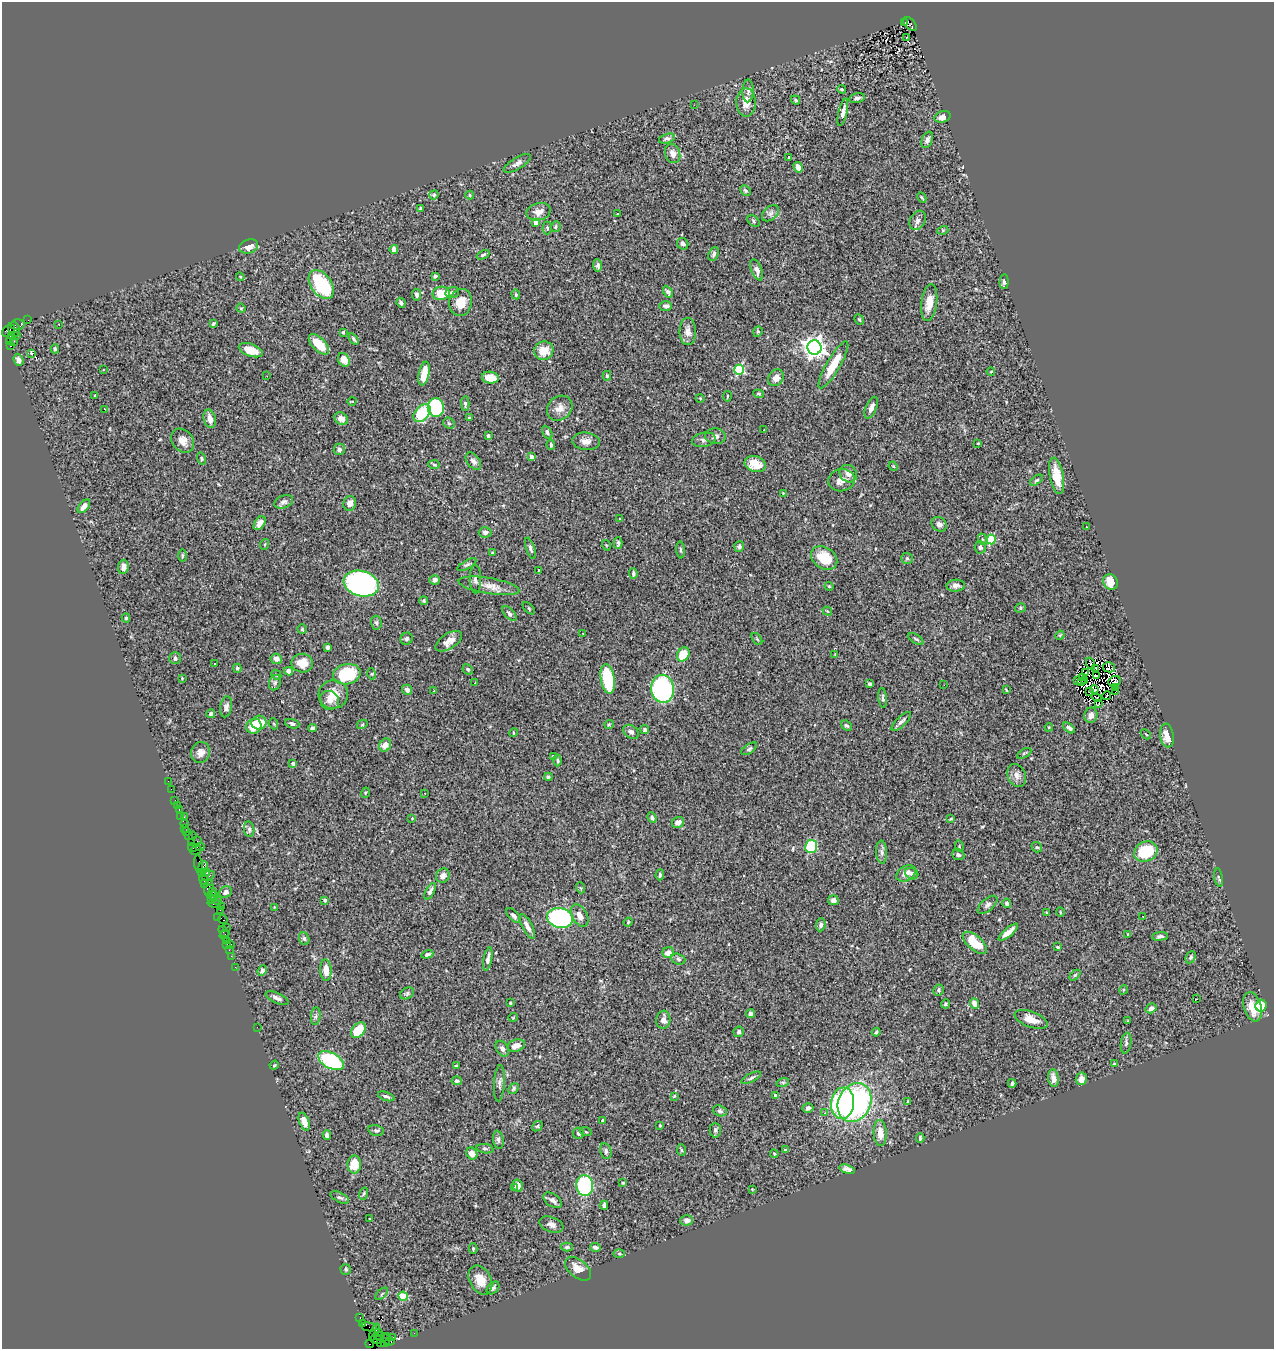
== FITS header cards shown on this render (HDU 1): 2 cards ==
NAXIS1  =                 1272
NAXIS2  =                 1347

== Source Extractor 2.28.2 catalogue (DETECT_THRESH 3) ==
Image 1272 x 1347 px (HDU 1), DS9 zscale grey, 1 PNG px = 1 image px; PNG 1276 x 1351 px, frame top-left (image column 1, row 1347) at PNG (2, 2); each listed source drawn as its Kron ellipse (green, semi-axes under 4 px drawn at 4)
Background 1.33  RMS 0.049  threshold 0.146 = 3 sigma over >= 5 px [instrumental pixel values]
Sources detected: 437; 5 with non-positive FLUX_AUTO (blend fragments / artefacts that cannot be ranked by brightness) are neither listed nor drawn; the other 432 listed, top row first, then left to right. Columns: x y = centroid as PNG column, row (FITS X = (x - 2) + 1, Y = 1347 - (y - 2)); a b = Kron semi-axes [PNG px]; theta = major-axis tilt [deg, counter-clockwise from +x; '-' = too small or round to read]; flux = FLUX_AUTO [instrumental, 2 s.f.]
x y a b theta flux
904 22 2 2 - 100
910 24 8 5 -48 340
907 37 3 2 - 2.8
842 89 4 3 - 4
748 91 11 5 88 10
857 98 8 5 13 9.5
796 100 5 3 - 4.9
746 102 14 9 -89 34
694 105 2 2 - 6.1
843 112 14 4 76 16
943 117 8 5 18 17
667 139 8 4 16 8.1
927 140 8 5 67 13
673 154 10 7 -71 26
789 157 3 3 - 5.7
517 163 15 5 31 15
798 167 5 4 - 20
745 190 6 4 -44 7.1
434 195 5 4 - 5.7
470 195 4 3 - 3.7
922 198 5 3 - 3.8
420 209 4 3 - 5.2
539 212 12 8 14 25
770 213 10 6 41 11
617 214 3 2 - 2.5
918 220 10 7 59 14
754 221 7 4 -41 5.9
536 223 4 3 - 18
556 227 5 5 - 5
547 228 6 4 -89 5.3
943 230 5 3 - 3.1
683 244 6 5 - 9.5
249 246 10 7 18 26
394 249 4 4 - 13
714 254 7 5 66 7.7
483 255 7 3 25 5.2
598 265 6 4 -84 11
757 270 11 5 -68 16
435 276 4 3 - 6.3
240 277 4 4 - 2.9
1004 282 7 4 86 7.2
321 284 16 10 -54 240
452 292 7 5 17 11
668 292 7 4 -60 7.2
441 293 8 6 7 62
516 294 5 4 - 4.1
417 295 6 4 -82 8.5
461 302 13 11 77 50
401 303 5 4 - 6.6
929 303 18 7 82 46
666 306 6 4 -1 9.4
241 308 5 4 - 3.7
28 320 2 2 - 20
859 320 6 4 -67 4.2
18 324 7 5 -2 130
59 324 3 2 - 3.6
213 324 4 3 - 5.4
14 329 7 6 - 530
9 331 7 5 41 320
343 332 4 3 - 4.7
688 332 13 8 -90 22
758 332 5 4 - 3.9
11 335 3 3 - 700
17 335 4 3 - 44
354 339 6 3 -54 5.5
14 341 2 2 - 24
10 342 3 3 - 24
319 344 13 6 -44 55
10 346 3 3 - 730
814 347 7 7 - 2200
55 349 4 3 - 4.1
251 350 12 6 -20 50
544 351 10 9 - 50
31 353 3 3 - 6.6
19 360 6 4 -68 12
344 360 7 5 -62 24
833 365 27 6 60 75
103 370 3 2 - 6
739 370 5 5 - 310
991 371 4 2 - 2
424 373 12 5 78 60
267 376 3 2 - 2.8
607 376 5 4 - 5
490 378 8 6 -7 52
776 378 9 7 53 22
759 394 5 3 - 3.5
95 395 3 3 - 4
727 396 5 2 - 2.8
700 398 4 3 - 2.2
352 401 4 3 - 2.5
465 404 7 4 -88 7.2
436 407 9 8 - 200
560 408 13 11 43 27
871 408 11 5 67 16
104 409 3 2 - 4
422 413 10 7 48 140
469 418 4 3 - 3.4
210 419 9 6 -76 25
341 419 7 6 - 24
449 423 6 5 - 4.4
764 430 3 2 - 6
547 432 7 4 -62 7.1
488 436 4 3 - 4.8
715 436 10 7 -3 13
704 440 12 7 12 11
183 441 13 10 -50 26
586 441 14 8 -6 23
978 443 3 2 - 2
551 445 5 3 - 5.2
339 449 6 5 - 8.3
531 457 4 4 - 26
201 459 6 4 -74 4.8
473 461 10 6 -50 13
755 464 11 7 -18 50
434 465 6 4 -4 4.2
893 466 5 4 - 2.9
848 474 9 8 - 21
1057 476 18 7 -79 66
841 480 13 11 8 25
1036 480 7 4 38 5.2
783 493 3 3 - 2.5
284 502 10 6 21 10
350 503 7 6 - 20
84 506 8 4 50 19
620 519 3 2 - 2.8
260 523 7 5 55 27
939 524 8 6 -41 14
1086 527 2 2 - 2.4
485 532 6 5 - 10
982 539 6 4 -73 5.2
991 539 5 4 - 190
618 543 5 3 - 6.2
265 544 5 3 - 3.5
606 545 5 3 - 2.6
739 546 5 5 - 7.2
980 547 6 5 - 8.7
530 548 11 4 -72 8.6
681 550 8 3 -86 5.2
492 553 4 4 - 3.4
182 556 6 3 89 3.5
824 558 14 10 -34 83
907 558 6 5 - 5.4
467 565 10 4 30 7.2
123 567 7 5 83 15
538 570 3 2 - 2.2
633 574 5 4 - 6.9
475 579 14 5 -89 13
434 580 5 4 - 12
1111 582 8 7 - 40
361 584 18 12 -16 750
489 586 31 8 -10 38
829 586 4 4 - 3.6
956 586 9 6 3 12
424 601 4 4 - 4
529 608 7 3 -45 3.3
1020 608 5 4 - 5.4
827 611 5 3 - 2.6
509 614 9 5 -47 7.5
126 618 4 3 - 5.2
376 623 7 5 -87 5.8
302 629 4 4 - 4.2
583 633 2 2 - 2.3
1060 635 5 3 - 3
407 639 6 5 - 6.9
757 639 7 3 -53 3.9
916 639 8 3 -32 5.3
449 641 15 7 33 28
328 648 4 3 - 8.5
683 654 7 6 - 69
835 654 3 3 - 2.6
175 658 6 5 - 8.6
276 659 5 5 - 19
214 663 3 3 - 14
302 663 10 9 - 39
1090 664 6 2 -64 2.9
1109 667 6 5 - 5.2
237 668 4 4 - 5.5
468 669 5 4 - 5.3
1096 669 3 2 - 1.7
289 671 4 4 - 16
1085 673 2 2 - 1.5
347 674 14 10 13 180
372 674 5 3 - 3.1
276 675 5 4 - 4.6
1097 676 3 2 - 4.8
182 678 3 3 - 2.2
1082 678 3 2 - 6.4
608 679 15 7 -80 170
1084 680 4 2 - 0.55
1077 681 3 2 - 5.8
1115 681 6 5 - 1.8
1081 682 3 2 - 2.5
275 683 8 6 69 8.4
474 683 3 2 - 4.6
870 684 4 3 - 6.1
944 685 2 2 - 5.6
1116 688 2 2 - 6.2
662 689 14 11 -81 480
407 690 5 5 - 13
1006 690 3 2 - 2.4
1094 690 4 2 - 3.6
433 691 2 2 - 2.1
1089 692 2 2 - 4.7
1116 692 3 2 - 2.6
333 694 15 14 - 53
1107 696 4 2 - 1.7
1096 697 5 2 - 0.64
883 698 10 4 -84 6.3
329 700 10 9 - 20
1099 704 3 2 - 1.5
226 707 10 6 82 11
211 714 4 4 - 8.7
1091 715 8 6 76 19
901 721 12 5 44 11
259 723 7 7 - 60
274 724 5 3 - 3
292 724 7 4 -19 7.2
362 724 6 4 29 3.9
609 724 5 3 - 3
846 725 6 4 -41 5.9
254 726 8 7 - 65
1049 727 4 3 - 2.5
312 728 4 4 - 11
1069 728 7 4 -40 8.2
645 729 4 4 - 6.1
631 732 8 6 -36 10
513 733 4 2 - 3.5
1146 734 6 2 -44 2.6
1167 735 12 6 -81 31
385 745 7 5 54 27
749 749 9 4 35 6
200 752 10 9 - 20
1024 753 8 3 29 3.8
553 756 3 3 - 4.9
557 761 6 4 -88 4.9
293 763 4 4 - 5.7
1017 775 12 9 -65 19
548 777 4 3 - 4.4
168 781 2 2 - 5.5
171 789 2 2 - 14
365 793 5 3 - 3.1
425 793 3 3 - 9.8
175 800 2 2 - 40
177 806 3 2 - 41
179 810 3 2 - 66
181 817 3 2 - 12
184 817 3 3 - 7.7
412 818 4 3 - 2.3
652 818 6 4 -69 6.3
951 819 3 3 - 3.3
678 822 6 5 - 18
184 824 4 3 - 77
185 828 2 2 - 61
249 829 8 5 -81 7.1
187 832 3 3 - 65
188 835 2 2 - 65
192 836 3 2 - 66
197 841 2 2 - 27
191 843 3 2 - 67
811 846 6 6 - 150
959 846 6 3 -74 3.6
200 847 4 2 - 98
1037 847 5 5 - 4.8
193 848 4 3 - 62
196 850 6 3 25 90
1146 851 12 10 23 170
882 852 11 5 -85 11
958 855 6 5 - 8.1
199 864 9 3 -81 180
203 866 5 3 - 180
201 872 3 2 - 30
206 873 4 3 - 110
906 873 10 7 33 22
912 874 7 5 -27 15
660 875 5 3 - 5.6
209 876 7 3 23 350
443 876 7 6 - 12
1219 877 9 3 -81 5.3
203 879 5 2 - 62
209 882 2 2 - 54
205 883 3 2 - 1.3
209 888 8 4 82 270
581 888 6 3 -70 3.8
213 891 4 3 - 93
430 891 9 4 62 9.1
226 892 6 5 - 10
213 895 6 3 4 130
215 898 3 2 - 100
211 899 4 3 - 110
218 900 2 2 - 61
325 900 4 3 - 5
833 900 5 5 - 13
214 903 7 3 -9 61
1007 903 5 4 - 6.8
987 905 12 6 41 11
221 906 2 2 - 30
274 907 3 2 - 2.2
220 910 2 2 - 88
1060 912 4 3 - 2.5
1047 913 3 2 - 2.8
514 916 9 5 -45 9.5
580 916 12 7 -59 24
1143 916 3 2 - 4.5
218 918 4 2 - 25
560 918 13 10 -13 510
223 920 5 3 - 130
628 922 4 3 - 3
821 925 7 4 84 8.1
527 926 13 5 -62 17
226 927 2 2 - 32
224 932 6 4 -54 120
1008 932 12 4 40 23
224 934 5 3 - 78
1128 934 3 3 - 3.2
1160 936 8 4 7 8.3
304 939 6 5 - 5.8
226 940 2 2 - 27
975 943 15 7 -41 94
227 944 3 2 - 83
231 944 3 2 - 40
1058 947 3 3 - 3.9
229 950 2 2 - 24
668 953 5 5 - 25
427 954 6 3 18 11
231 956 2 2 - 39
1191 957 6 4 65 5.3
488 959 12 4 78 12
678 959 7 5 -20 6.7
235 967 2 2 - 27
326 970 11 5 -86 33
262 971 5 4 - 8.1
1075 975 6 4 44 4.2
939 990 6 5 - 6.1
1123 990 5 3 - 3.4
407 993 7 5 31 6.2
277 998 12 5 -23 12
1197 999 4 2 - 28
510 1003 3 3 - 4.5
974 1003 5 4 - 23
945 1004 4 4 - 5.4
1261 1006 6 5 - 94
1252 1007 15 9 -73 51
1151 1008 6 4 34 14
750 1014 4 4 - 7.4
316 1016 9 5 83 7.3
513 1017 5 3 - 2.4
1031 1019 17 8 -21 39
663 1020 9 7 84 18
1127 1021 4 2 - 2.2
257 1027 2 2 - 68
358 1030 9 6 48 89
739 1032 5 5 - 6.9
876 1032 4 3 - 3.8
1126 1043 10 5 82 8.1
516 1045 9 6 19 26
502 1049 8 6 -58 12
331 1061 14 8 -28 280
1114 1064 4 3 - 5.5
274 1065 5 4 - 3.3
456 1066 3 3 - 3.6
751 1078 11 3 26 7.2
1053 1078 9 5 -83 18
1081 1079 6 5 - 21
457 1081 5 4 - 5.6
783 1082 6 4 17 4.7
499 1083 18 5 86 13
1012 1083 4 3 - 6.5
513 1088 6 4 49 5.7
775 1095 3 3 - 12
386 1096 8 4 -19 7.9
674 1096 4 3 - 3
908 1102 4 3 - 3.8
843 1103 15 11 84 480
855 1103 20 16 64 670
808 1108 5 5 - 8.5
720 1111 7 5 -19 6.9
825 1113 4 4 - 2.9
603 1120 4 2 - 3.9
304 1122 9 5 -71 21
660 1125 3 3 - 3.1
537 1126 6 4 41 4.3
376 1130 8 5 -14 7
715 1130 7 5 -90 7.7
586 1132 6 3 -19 3.1
578 1133 6 5 - 6.1
880 1133 13 6 -87 35
327 1135 4 4 - 13
920 1138 5 3 - 5
498 1140 9 5 -80 6.9
485 1149 8 4 -7 6.3
682 1150 6 4 -87 4.2
785 1150 4 4 - 3.4
606 1151 8 5 -76 8.1
472 1153 6 5 - 23
774 1154 4 3 - 3.2
354 1165 9 6 88 60
847 1169 8 4 -16 11
623 1183 4 3 - 3.6
517 1186 6 5 - 18
585 1186 10 8 -88 290
514 1187 3 2 - 31
752 1189 4 3 - 2.9
363 1194 6 3 71 3.6
340 1198 10 4 -26 7.8
553 1200 10 6 -35 13
604 1205 5 4 - 9.1
369 1219 3 2 - 2.4
687 1220 6 5 - 13
551 1225 12 7 -20 16
567 1247 6 4 3 6.5
595 1247 5 4 - 8.1
473 1249 5 4 - 3.9
619 1253 6 4 -1 4.1
346 1269 5 5 - 5.5
578 1269 15 9 -39 31
480 1280 15 10 -63 47
493 1288 7 5 45 7.7
382 1294 8 3 45 3.8
403 1296 5 4 - 120
360 1317 3 2 - 36
362 1324 4 3 - 90
369 1327 8 3 -10 45
374 1332 9 3 67 220
378 1333 3 3 - 95
414 1333 2 2 - 14
381 1337 8 3 -13 290
393 1338 3 3 - 14
377 1339 7 4 -3 230
386 1340 7 3 69 150
390 1341 4 3 - 120
381 1342 3 2 - 60
370 1344 4 3 - 51
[5 non-positive-flux detections neither listed nor drawn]